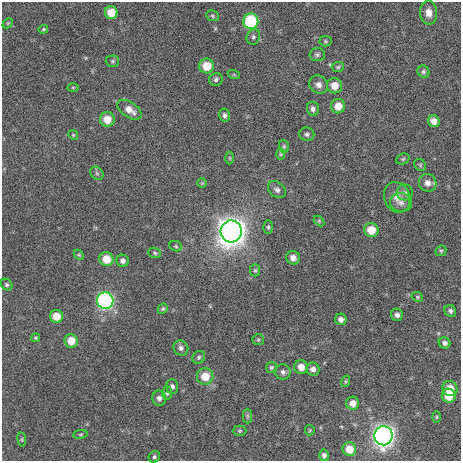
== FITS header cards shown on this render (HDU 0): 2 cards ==
NAXIS1  =                  459 / length of data axis 1
NAXIS2  =                  459 / length of data axis 2

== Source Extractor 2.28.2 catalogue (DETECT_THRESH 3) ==
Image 459 x 459 px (HDU 0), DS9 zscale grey, 1 PNG px = 1 image px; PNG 463 x 463 px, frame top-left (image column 1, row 459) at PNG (2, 2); each listed source drawn as its Kron ellipse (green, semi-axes under 4 px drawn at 4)
Background 421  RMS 9.1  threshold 27.3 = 3 sigma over >= 5 px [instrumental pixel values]
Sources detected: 86; all 86 listed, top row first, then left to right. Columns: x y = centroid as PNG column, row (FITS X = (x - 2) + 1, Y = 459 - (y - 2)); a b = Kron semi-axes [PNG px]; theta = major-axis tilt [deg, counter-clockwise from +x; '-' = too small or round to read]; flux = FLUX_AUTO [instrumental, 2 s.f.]
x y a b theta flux
111 12 6 6 - 10000
429 13 12 8 -86 5100
212 16 6 5 - 940
251 21 8 7 - 48000
8 23 6 4 43 720
43 29 5 4 - 730
253 37 8 6 66 1600
325 41 6 5 - 850
317 55 7 6 - 1500
112 61 7 5 1 1100
207 66 7 7 - 12000
338 67 6 5 - 890
423 72 6 5 - 1400
234 75 6 4 -19 700
216 79 7 6 - 1700
319 85 10 8 -38 3100
334 86 8 7 - 7300
73 87 6 4 0 750
338 106 7 7 - 7800
313 109 7 5 -77 2100
129 110 14 7 -34 5900
224 115 6 5 - 1600
107 119 7 7 - 8800
434 121 6 5 - 4200
307 134 7 6 - 1600
73 135 5 4 - 670
284 146 6 5 - 990
280 154 6 4 90 770
230 158 6 4 -89 820
403 159 7 5 21 990
420 165 6 5 - 890
97 173 7 5 -45 1200
202 183 5 5 - 620
428 183 9 8 - 4300
277 190 10 7 -37 2300
405 193 8 8 - 1900
397 197 16 13 -69 6400
401 203 11 9 -9 3300
319 221 6 4 -46 780
268 227 6 5 - 1100
371 230 7 7 - 10000
231 231 11 10 - 750000
176 246 6 5 - 920
441 251 6 5 - 880
155 253 7 5 -18 990
79 255 5 4 - 820
293 258 7 6 - 3800
106 259 7 6 - 10000
123 261 6 6 - 2100
255 270 6 5 - 1000
7 285 6 5 - 1100
417 297 6 4 -23 840
105 301 8 8 - 130000
163 309 5 4 - 910
450 311 6 5 - 1600
397 315 6 5 - 2200
56 316 6 6 - 9300
341 319 6 5 - 2700
35 338 4 3 - 790
258 340 6 5 - 950
71 341 7 6 - 8300
444 343 6 5 - 1900
181 348 8 7 - 2000
199 357 7 6 - 1400
271 367 5 5 - 1200
301 367 7 7 - 5700
313 369 7 6 - 2800
283 372 8 7 - 2100
205 376 8 8 - 11000
346 381 6 4 73 780
172 387 7 6 - 1900
450 389 8 7 - 8700
167 393 7 5 -90 1200
449 396 7 7 - 12000
159 398 7 6 - 2200
353 403 6 6 - 4500
247 416 7 4 -90 1300
436 417 6 3 89 660
310 430 5 4 - 720
240 431 7 5 1 1100
80 434 7 4 8 800
383 436 9 9 - 340000
22 439 7 3 -82 760
349 449 7 6 - 8900
324 455 6 5 - 2000
154 457 6 5 - 1200